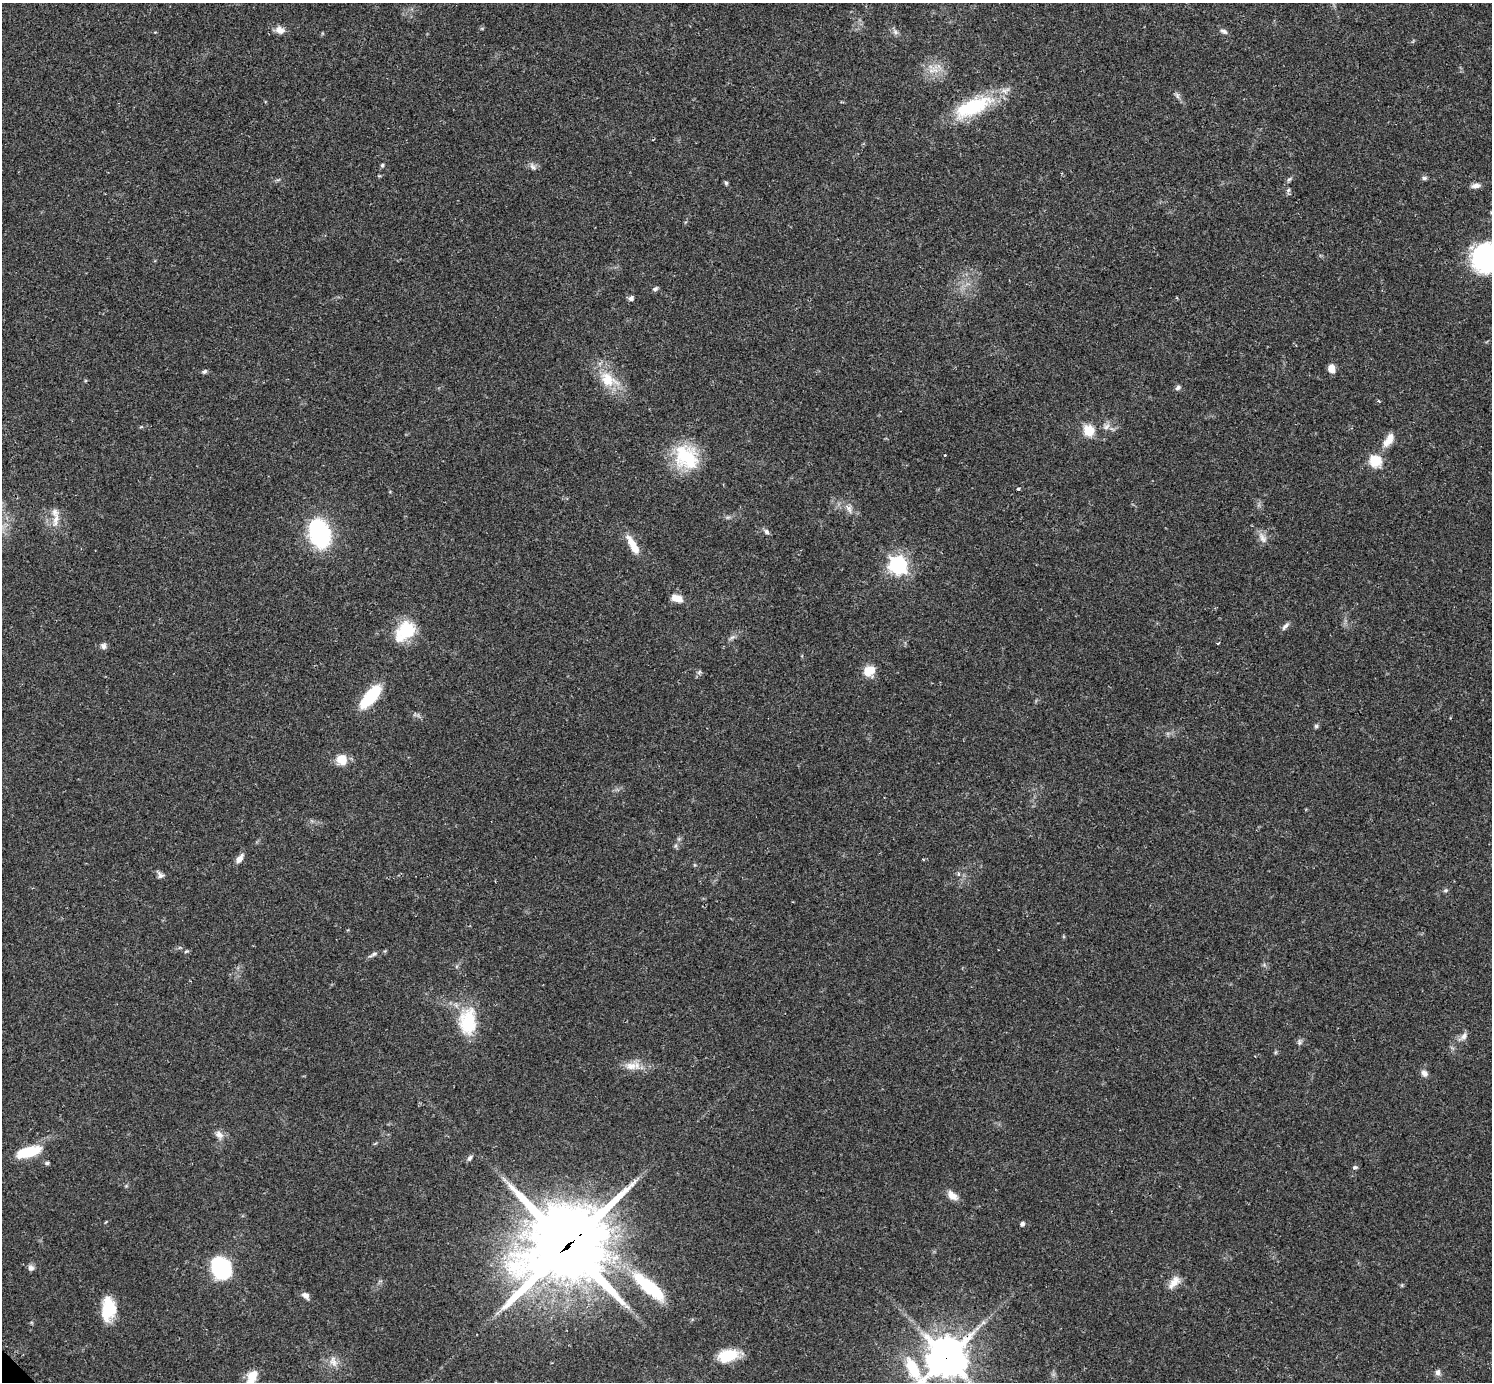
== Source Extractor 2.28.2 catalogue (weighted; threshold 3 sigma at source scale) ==
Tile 10 of 4 x 4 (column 2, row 3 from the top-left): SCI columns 1519-3008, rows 1567-2946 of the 6040 x 6040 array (HDU 1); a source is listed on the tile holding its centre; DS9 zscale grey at full resolution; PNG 1494 x 1384 px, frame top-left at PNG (2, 3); no overlay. Shown black and unused: <1% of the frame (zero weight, under 2 of 3 exposures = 2% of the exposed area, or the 3 px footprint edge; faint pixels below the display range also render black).
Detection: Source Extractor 2.28.2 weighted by HDU 2 'WHT'; one run over the whole footprint, this tile lists its part. Background 0.0818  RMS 0.0056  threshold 0.025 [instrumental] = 3 sigma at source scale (4.5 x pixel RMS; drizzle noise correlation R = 1.50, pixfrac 1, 0.05/0.05 arcsec/px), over >= 5 px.
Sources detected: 78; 1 inside a brighter object's white glare — not listed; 1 inside a brighter listed object's ellipse — not listed separately; the other 76 listed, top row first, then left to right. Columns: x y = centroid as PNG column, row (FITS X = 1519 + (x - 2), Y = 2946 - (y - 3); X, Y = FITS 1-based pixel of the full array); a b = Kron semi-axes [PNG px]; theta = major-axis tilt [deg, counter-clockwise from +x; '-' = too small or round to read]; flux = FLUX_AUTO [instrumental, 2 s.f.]
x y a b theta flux
280 30 12 8 -17 3.9
1224 31 10 5 -22 1.7
895 32 8 6 -69 1.7
931 71 12 5 0 3
1177 96 9 4 -82 1.3
974 107 49 21 28 36
382 165 5 5 - 0.79
532 166 11 6 -55 1.9
1424 178 7 5 13 1.2
1289 179 7 4 44 1.1
726 183 6 4 -74 0.92
1476 186 13 6 8 2.5
1288 190 6 5 - 1.1
1486 258 30 29 - 69
655 289 7 5 20 1.1
631 298 5 5 - 1.9
1331 368 8 7 - 5.3
205 371 7 5 40 1.1
608 380 29 17 -32 16
1178 388 7 6 - 1.5
1106 427 10 7 40 2.6
1089 431 6 6 - 27
1389 440 22 9 54 6.3
945 455 3 3 - 0.43
686 457 32 26 -47 29
1375 461 7 6 - 37
1018 489 3 3 - 1.7
849 509 13 6 -63 2.9
56 519 26 7 82 5.3
766 532 8 6 -51 1.4
320 534 23 14 -73 84
1263 538 17 8 -58 3.7
633 545 27 8 -60 9
898 565 8 7 - 160
677 598 14 8 -19 5.2
1285 626 12 5 48 1.9
406 630 23 21 21 19
732 637 8 4 36 1.4
1218 644 3 2 - 0.8
103 646 8 7 - 1.9
869 671 13 10 29 8.5
699 672 8 4 45 1.1
371 696 25 10 49 31
1316 726 6 5 - 0.96
342 759 11 11 - 8.6
239 859 12 6 52 3.6
958 873 5 5 - 1.3
160 875 8 8 - 1.8
1446 890 6 4 44 0.82
186 951 6 4 19 0.72
373 954 12 4 32 1.6
468 1022 36 22 87 25
1464 1036 11 8 52 2.8
1299 1042 9 4 -77 1.1
1276 1052 6 4 71 0.69
631 1066 18 11 5 6.5
1424 1073 9 7 -45 2.4
219 1135 13 9 -45 3.3
28 1152 28 11 16 18
470 1158 9 5 53 1.3
47 1163 5 5 - 0.88
1355 1167 6 5 - 1.1
952 1195 15 9 -41 4.4
1022 1224 5 5 - 1.4
567 1245 35 27 38 4500
31 1268 8 8 - 1.9
221 1268 17 13 -55 67
1174 1282 20 10 51 5.5
649 1287 50 15 -41 36
306 1295 9 7 -51 2.3
108 1309 26 15 86 18
727 1356 22 13 14 16
946 1358 17 13 24 1300
333 1361 17 9 -74 4.4
1438 1372 8 7 - 2
252 1378 23 11 69 10
Overlapping masked pixels (flux is a lower limit): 2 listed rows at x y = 567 1245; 946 1358
Isophote crosses this tile's border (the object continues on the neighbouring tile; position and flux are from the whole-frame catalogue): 3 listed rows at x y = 1486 258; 946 1358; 252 1378